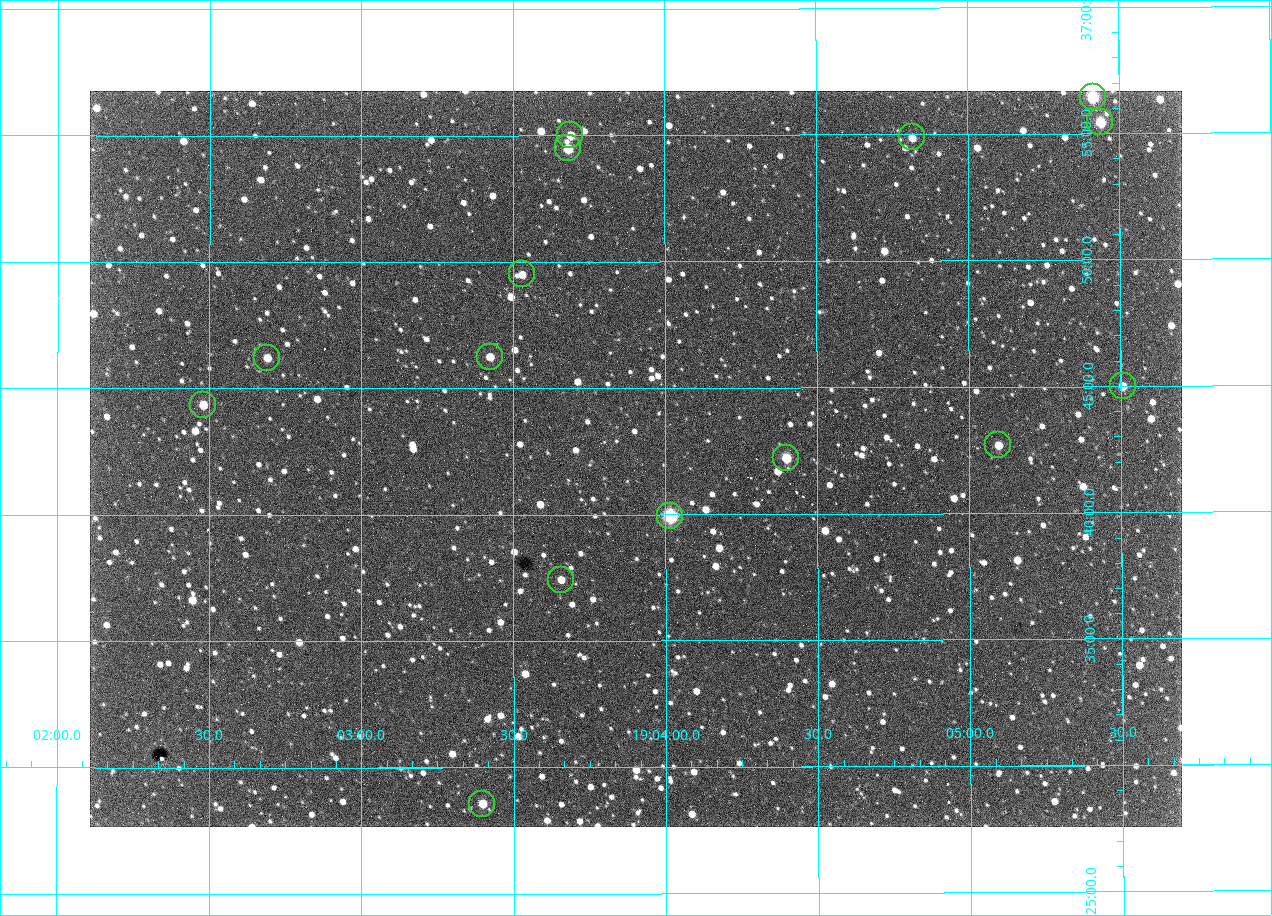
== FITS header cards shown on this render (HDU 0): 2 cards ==
NAXIS1  =                 1092 /fastest changing axis
NAXIS2  =                  736 /next to fastest changing axis

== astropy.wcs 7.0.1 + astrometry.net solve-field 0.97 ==
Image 1092 x 736 px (HDU 0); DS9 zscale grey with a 90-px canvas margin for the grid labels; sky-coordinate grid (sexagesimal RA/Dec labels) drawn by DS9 from the SOLVED WCS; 15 Tycho-2 reference stars matched to detected sources circled (green)
Header WCS: none
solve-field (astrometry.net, Tycho-2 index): SOLVED blind (the file carries no WCS)
Solved WCS: RA---TAN-SIP/DEC--TAN-SIP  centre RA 19:03:54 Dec +36:42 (285.98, +36.70 deg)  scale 2.37 arcsec/px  FOV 43.2' x 29.1'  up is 0 deg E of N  parity flipped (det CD > 0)
(file carries no celestial WCS; the grid is the blind solution)
Tycho-2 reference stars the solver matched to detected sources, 15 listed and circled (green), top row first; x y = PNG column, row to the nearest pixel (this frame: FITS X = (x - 90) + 1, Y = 736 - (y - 91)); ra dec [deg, ICRS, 3 dp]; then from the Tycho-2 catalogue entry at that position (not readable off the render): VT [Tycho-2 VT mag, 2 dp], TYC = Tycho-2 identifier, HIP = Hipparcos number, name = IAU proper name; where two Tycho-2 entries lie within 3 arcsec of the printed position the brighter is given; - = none
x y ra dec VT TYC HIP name
1093 97 286.353 +36.941 8.32 2652-644-1 93748 -
1100 122 286.360 +36.924 9.83 2652-14-1 - -
570 135 285.922 +36.917 10.48 2652-1249-1 - -
912 137 286.204 +36.915 10.94 2652-350-1 - -
568 148 285.920 +36.908 9.57 2652-218-1 - -
522 274 285.882 +36.825 10.95 2652-329-1 - -
490 357 285.856 +36.771 11.11 2652-1253-1 - -
267 358 285.672 +36.770 11.14 2651-2527-1 - -
1123 386 286.377 +36.750 10.72 2652-110-1 - -
203 405 285.620 +36.739 11.03 2651-1906-1 - -
998 445 286.274 +36.711 10.88 2652-1070-1 - -
786 458 286.100 +36.704 10.14 2652-1649-1 - -
670 516 286.004 +36.666 8.52 2652-1368-1 - -
561 580 285.914 +36.624 11.11 2652-845-1 - -
482 804 285.849 +36.476 10.21 2652-1424-1 - -